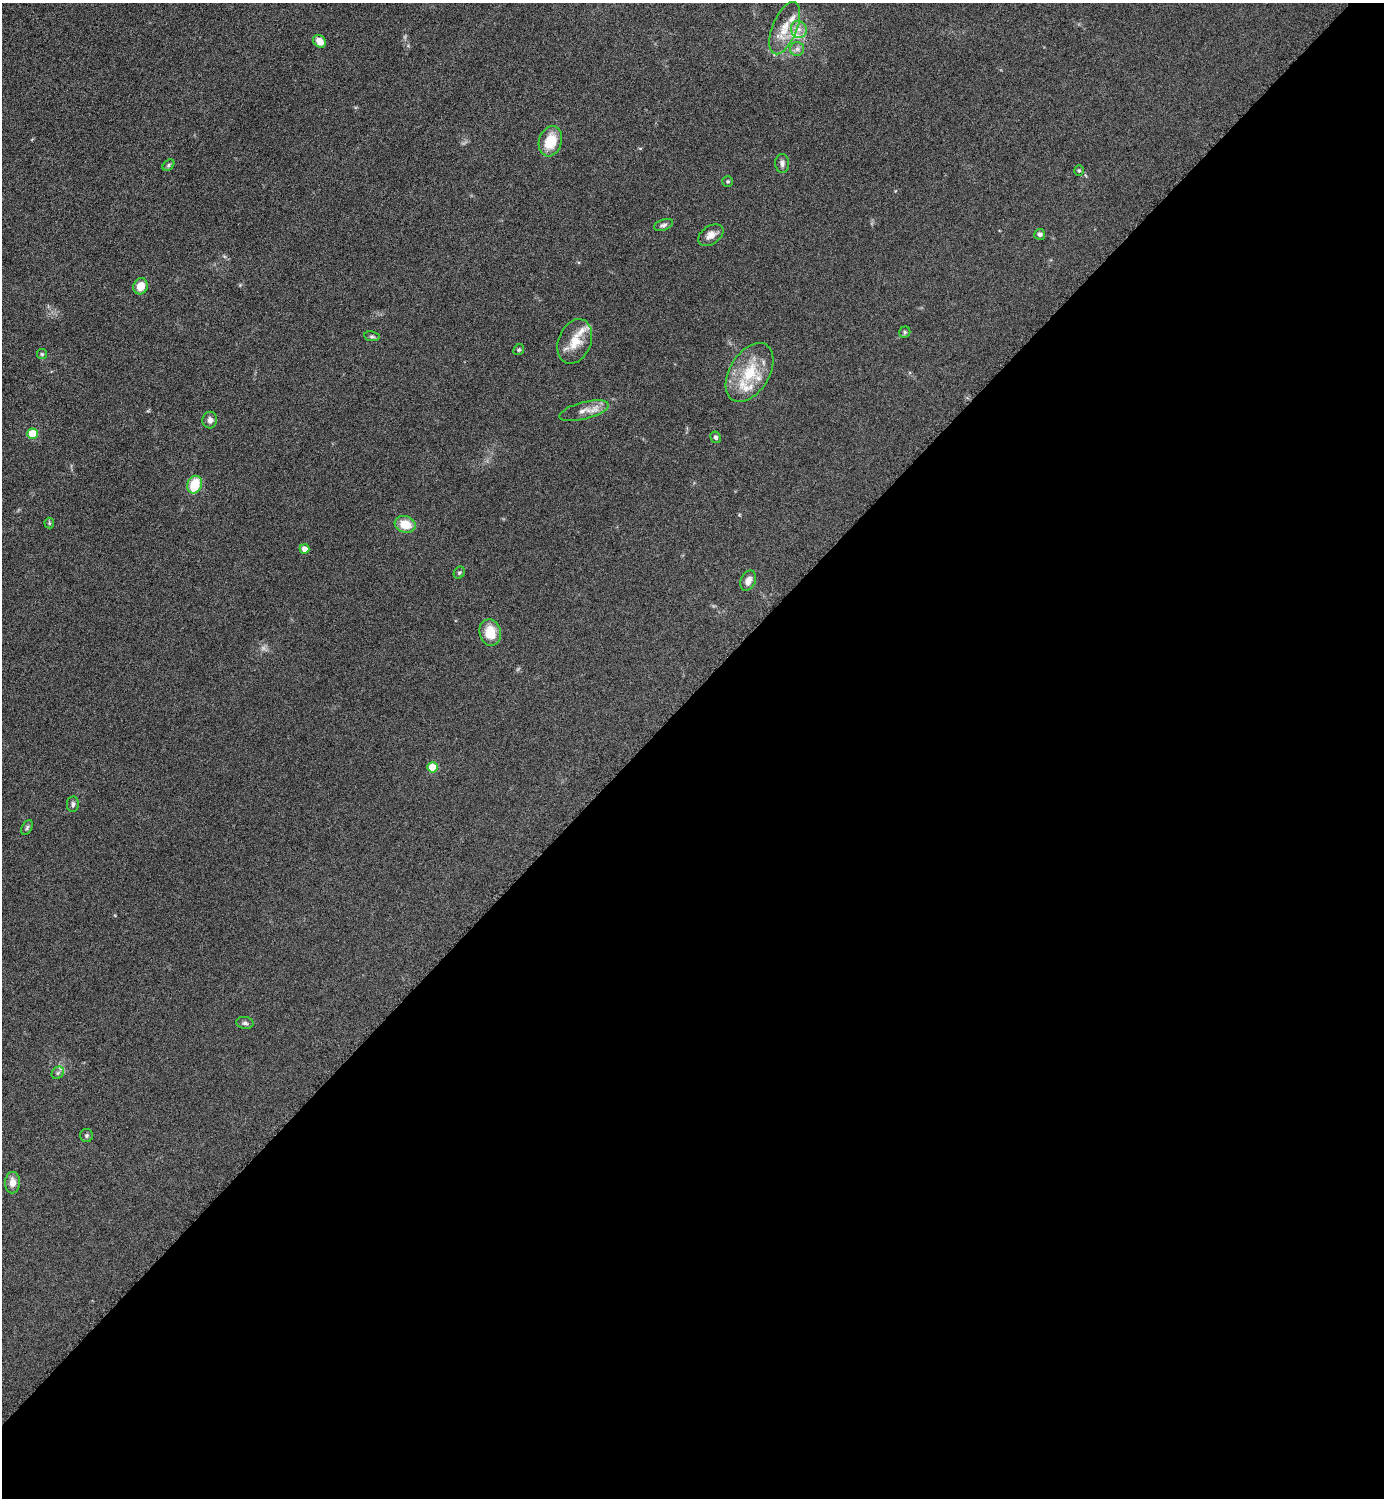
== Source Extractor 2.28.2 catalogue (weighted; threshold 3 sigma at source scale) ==
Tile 15 of 4 x 4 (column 3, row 4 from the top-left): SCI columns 3072-4453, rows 8-1503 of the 6003 x 6003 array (HDU 1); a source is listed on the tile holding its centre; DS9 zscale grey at full resolution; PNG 1386 x 1500 px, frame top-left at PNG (2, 3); each listed source drawn as its Kron ellipse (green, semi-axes under 4 px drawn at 4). Shown black and unused: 54% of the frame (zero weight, under 6 of 12 exposures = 1% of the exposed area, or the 3 px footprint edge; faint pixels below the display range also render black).
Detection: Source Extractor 2.28.2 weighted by HDU 2 'WHT'; one run over the whole footprint, this tile lists its part. Background 0.0872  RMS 0.0039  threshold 0.016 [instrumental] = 3 sigma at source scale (4.09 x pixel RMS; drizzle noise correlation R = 1.36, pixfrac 0.8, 0.05/0.05 arcsec/px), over >= 5 px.
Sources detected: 43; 1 too faint to see at this stretch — neither listed nor drawn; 5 inside a brighter listed object's ellipse — not listed separately; the other 37 listed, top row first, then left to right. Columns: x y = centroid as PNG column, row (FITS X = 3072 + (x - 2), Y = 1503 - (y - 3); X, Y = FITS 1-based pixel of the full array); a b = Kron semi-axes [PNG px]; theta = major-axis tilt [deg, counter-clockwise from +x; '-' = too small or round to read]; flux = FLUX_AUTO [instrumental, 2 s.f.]
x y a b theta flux
785 28 28 12 68 7.5
799 29 8 7 - 2.1
320 41 7 5 -47 3.7
797 49 7 7 - 1.3
550 141 15 11 72 9.7
782 163 9 7 -87 1.3
168 165 6 5 - 0.66
1079 171 5 4 - 0.46
728 181 5 5 - 0.5
663 225 10 5 20 0.98
1040 234 5 5 - 1.1
711 235 14 9 34 2.8
141 286 8 7 - 4.5
905 332 6 5 - 0.66
372 336 8 5 -10 0.69
575 341 23 16 67 7.4
519 350 6 5 - 0.52
42 354 5 5 - 0.48
749 372 32 19 59 15
584 411 25 8 15 4
210 420 8 7 - 1.7
33 434 5 5 - 13
716 437 6 5 - 0.78
195 485 9 7 68 11
49 523 5 5 - 0.48
405 524 11 8 -18 6.9
304 549 5 5 - 2.8
459 573 6 5 - 0.61
748 581 10 7 66 2.6
490 632 13 10 -76 7.8
432 767 5 5 - 9.5
73 804 8 6 82 1
27 828 8 5 63 0.71
245 1023 8 6 -9 0.93
58 1073 7 5 45 0.89
87 1136 6 6 - 0.75
12 1183 11 7 87 3.1